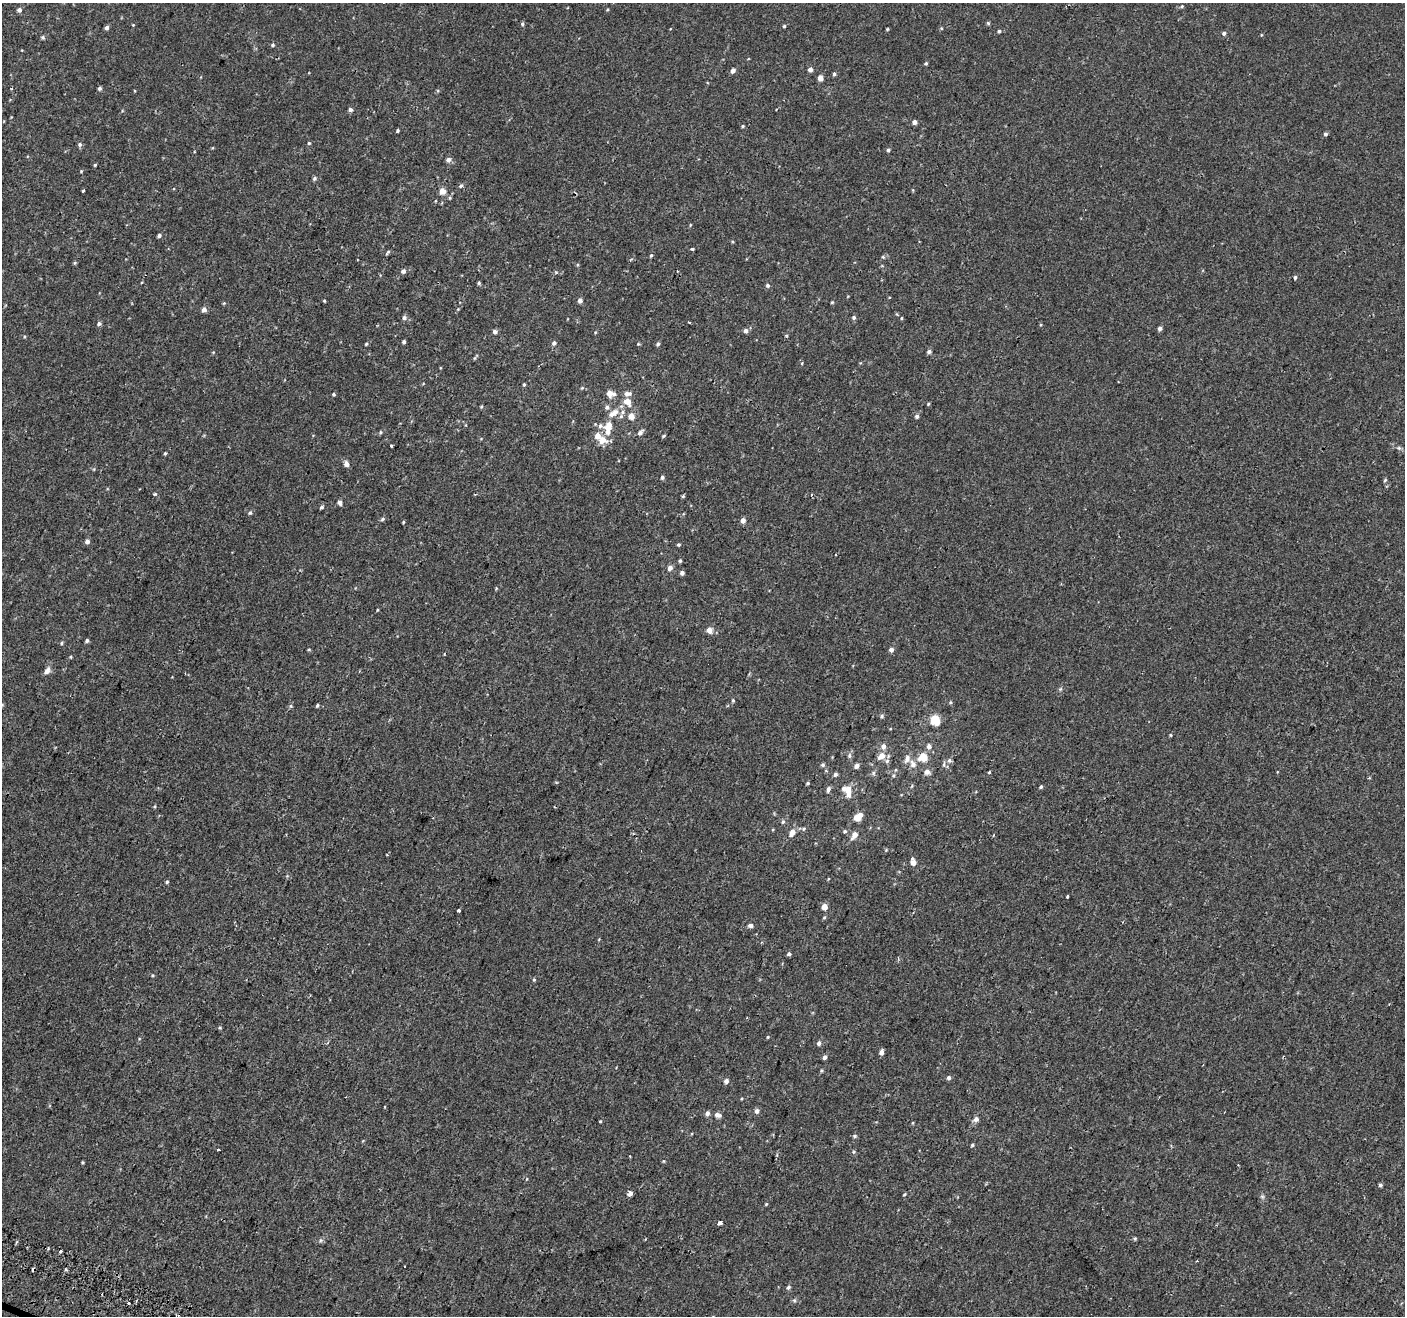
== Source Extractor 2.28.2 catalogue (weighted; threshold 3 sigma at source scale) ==
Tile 7 of 4 x 4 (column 3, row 2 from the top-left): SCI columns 2863-4265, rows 2889-4202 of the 5715 x 5844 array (HDU 1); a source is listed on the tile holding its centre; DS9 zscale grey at full resolution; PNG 1407 x 1318 px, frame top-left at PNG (2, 3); no overlay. Shown black and unused: <1% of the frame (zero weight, under 2 of 3 exposures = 3% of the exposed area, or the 3 px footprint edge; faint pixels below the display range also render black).
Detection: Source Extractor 2.28.2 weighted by HDU 2 'WHT'; one run over the whole footprint, this tile lists its part. Background 5.43e-04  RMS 0.0031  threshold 0.0141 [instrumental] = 3 sigma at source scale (4.5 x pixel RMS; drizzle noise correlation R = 1.50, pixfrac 1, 0.0396/0.0396 arcsec/px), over >= 5 px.
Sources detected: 222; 3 cosmic-ray / hot-pixel residue — not listed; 8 inside a brighter listed object's ellipse — not listed separately; the other 211 listed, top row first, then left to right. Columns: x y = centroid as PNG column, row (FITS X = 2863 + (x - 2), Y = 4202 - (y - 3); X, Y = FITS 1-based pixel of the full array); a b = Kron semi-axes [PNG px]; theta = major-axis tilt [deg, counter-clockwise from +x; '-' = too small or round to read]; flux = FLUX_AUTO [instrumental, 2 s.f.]
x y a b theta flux
1182 6 5 4 - 0.41
19 10 4 4 - 1.2
607 10 5 3 - 0.27
988 23 5 4 - 0.48
522 24 5 4 - 0.53
133 25 4 3 - 0.24
784 26 4 4 - 0.37
106 28 4 4 - 0.95
941 28 5 4 - 0.31
887 29 4 3 - 0.33
999 31 4 4 - 0.58
1224 33 5 4 - 0.8
1261 35 4 3 - 0.24
43 38 6 5 - 0.49
273 45 5 5 - 0.49
926 63 4 3 - 0.42
810 69 5 4 - 1.4
733 71 5 4 - 1.2
834 74 5 4 - 0.49
820 78 5 4 - 2.2
99 88 4 4 - 0.8
438 91 5 5 - 0.37
350 110 5 4 - 1
914 122 4 4 - 1.5
743 126 4 4 - 0.35
397 131 4 3 - 0.54
1325 134 5 4 - 0.66
309 143 4 4 - 0.38
80 144 6 5 - 0.69
888 150 4 4 - 0.65
448 160 5 5 - 1.3
95 165 4 3 - 0.31
81 171 4 4 - 0.26
314 178 5 5 - 0.66
461 186 6 5 - 0.77
83 191 3 3 - 0.9
442 191 5 5 - 3.7
450 198 6 4 71 0.44
690 225 5 3 - 0.26
159 236 4 4 - 0.79
692 249 4 3 - 0.57
388 252 7 3 49 0.43
651 255 5 4 - 0.43
883 257 5 5 - 0.48
75 263 5 4 - 0.35
577 265 5 4 - 0.35
403 271 5 5 - 1.1
1295 277 4 3 - 0.66
142 282 4 3 - 0.24
479 283 4 4 - 0.42
768 285 5 5 - 0.62
848 296 4 3 - 0.2
580 300 4 4 - 1.4
324 301 4 3 - 0.35
832 302 4 3 - 0.32
224 303 5 3 - 0.28
458 309 4 4 - 0.23
204 310 5 4 - 1.7
854 317 5 5 - 0.69
404 318 6 6 - 0.82
901 318 4 4 - 0.31
99 324 5 5 - 0.76
1160 328 5 4 - 1
746 331 5 5 - 1.1
495 332 5 5 - 1
786 335 5 3 - 0.28
404 342 4 3 - 0.69
554 343 6 5 - 0.84
366 344 4 3 - 0.33
638 344 5 4 - 0.34
658 344 5 4 - 0.6
929 352 5 4 - 1
475 357 11 3 52 0.41
802 363 4 3 - 0.42
423 384 5 3 - 0.24
524 384 4 3 - 0.4
582 388 6 4 44 0.36
610 393 8 6 -16 2.9
333 394 4 4 - 0.46
627 394 10 6 3 1.5
628 402 8 7 - 2.9
928 404 4 3 - 0.32
481 406 4 3 - 0.34
607 407 7 6 - 0.84
622 412 7 6 - 0.98
612 414 9 7 8 1.8
631 416 5 5 - 3.4
917 416 5 5 - 0.71
600 426 8 7 - 1.3
608 426 9 6 74 4.5
380 432 6 5 - 0.46
640 432 8 5 49 1.2
664 436 5 4 - 0.38
602 440 9 9 - 3.7
391 445 3 2 - 0.36
1399 448 7 5 -45 0.62
165 453 4 3 - 0.37
346 464 5 5 - 1.7
94 469 5 3 - 0.3
662 477 5 4 - 0.67
1385 480 6 3 45 0.36
154 494 5 4 - 0.44
811 495 4 3 - 0.37
683 496 5 4 - 0.4
340 502 5 4 - 1.4
321 507 5 4 - 0.56
250 513 5 5 - 0.51
382 519 6 5 - 0.52
743 520 5 4 - 1.6
403 522 3 3 - 0.28
87 541 5 5 - 1.2
678 545 4 4 - 0.43
680 561 4 4 - 0.49
670 568 5 5 - 1.5
682 573 4 4 - 1.2
496 588 4 4 - 0.28
377 610 4 3 - 0.26
709 630 5 5 - 2.9
87 641 4 4 - 0.6
61 643 6 4 44 0.46
309 649 4 4 - 0.31
891 650 5 5 - 1.3
71 657 4 4 - 0.28
47 671 11 7 50 1.5
1060 689 6 5 - 0.49
733 700 5 4 - 0.39
950 702 5 4 - 0.38
317 705 4 3 - 0.45
291 706 5 5 - 0.49
882 716 5 4 - 0.58
935 720 6 5 - 15
1170 735 4 3 - 0.3
883 746 6 6 - 1.4
929 746 6 6 - 1.4
849 755 7 5 -90 0.72
881 756 9 7 40 2.8
923 757 5 5 - 9.3
887 761 6 6 - 0.76
949 761 7 6 - 0.85
913 764 10 7 -70 1.9
823 765 5 5 - 0.56
856 766 5 4 - 1.4
927 772 8 7 - 1.5
989 772 4 3 - 0.35
873 773 7 5 65 0.69
835 774 5 4 - 0.85
893 775 6 6 - 0.65
1369 778 4 3 - 0.44
808 783 4 3 - 0.41
912 786 6 3 70 0.31
1041 787 4 4 - 0.53
828 789 6 5 - 0.98
848 789 8 7 - 2.9
155 806 5 3 - 0.3
858 817 7 4 38 6.1
783 822 6 5 - 0.56
804 829 5 5 - 0.48
845 831 5 4 - 0.5
792 832 8 5 62 2.4
855 835 7 5 52 2.8
886 850 4 4 - 0.26
913 862 7 5 -74 2.2
287 876 4 4 - 0.34
167 882 5 4 - 0.43
1067 896 3 3 - 1.6
824 907 4 4 - 3.6
458 911 3 3 - 1.6
824 917 5 4 - 0.41
751 926 5 5 - 0.97
599 939 5 3 - 0.23
789 954 4 4 - 0.78
152 975 5 3 - 0.29
534 980 5 4 - 0.38
310 995 3 3 - 0.28
220 1028 5 4 - 0.34
768 1037 4 3 - 0.34
819 1043 5 5 - 1
881 1052 5 4 - 1.5
825 1057 5 4 - 0.9
949 1078 5 5 - 0.93
726 1081 5 5 - 1.1
385 1107 4 2 - 0.22
757 1111 5 5 - 1.2
707 1113 5 5 - 1.1
717 1115 9 6 -23 1.3
976 1119 6 5 - 1.5
600 1121 3 3 - 0.74
913 1123 5 3 - 0.29
855 1136 5 5 - 0.48
972 1145 4 4 - 0.42
218 1149 3 3 - 1.4
854 1152 5 5 - 0.45
630 1156 3 2 - 0.35
663 1161 4 4 - 0.33
83 1162 4 3 - 0.3
527 1179 5 3 - 0.22
1380 1185 4 4 - 0.63
630 1193 4 3 - 5
904 1194 5 3 - 0.33
1262 1197 7 5 -68 0.67
766 1204 4 4 - 0.31
719 1223 4 3 - 2.7
1135 1239 5 4 - 0.39
320 1240 7 5 55 0.62
60 1251 3 3 - 1.6
404 1266 3 2 - 0.24
66 1270 3 3 - 0.57
788 1287 6 5 - 0.68
794 1300 6 5 - 0.55
128 1303 3 3 - 7.6
176 1315 2 2 - 0.39